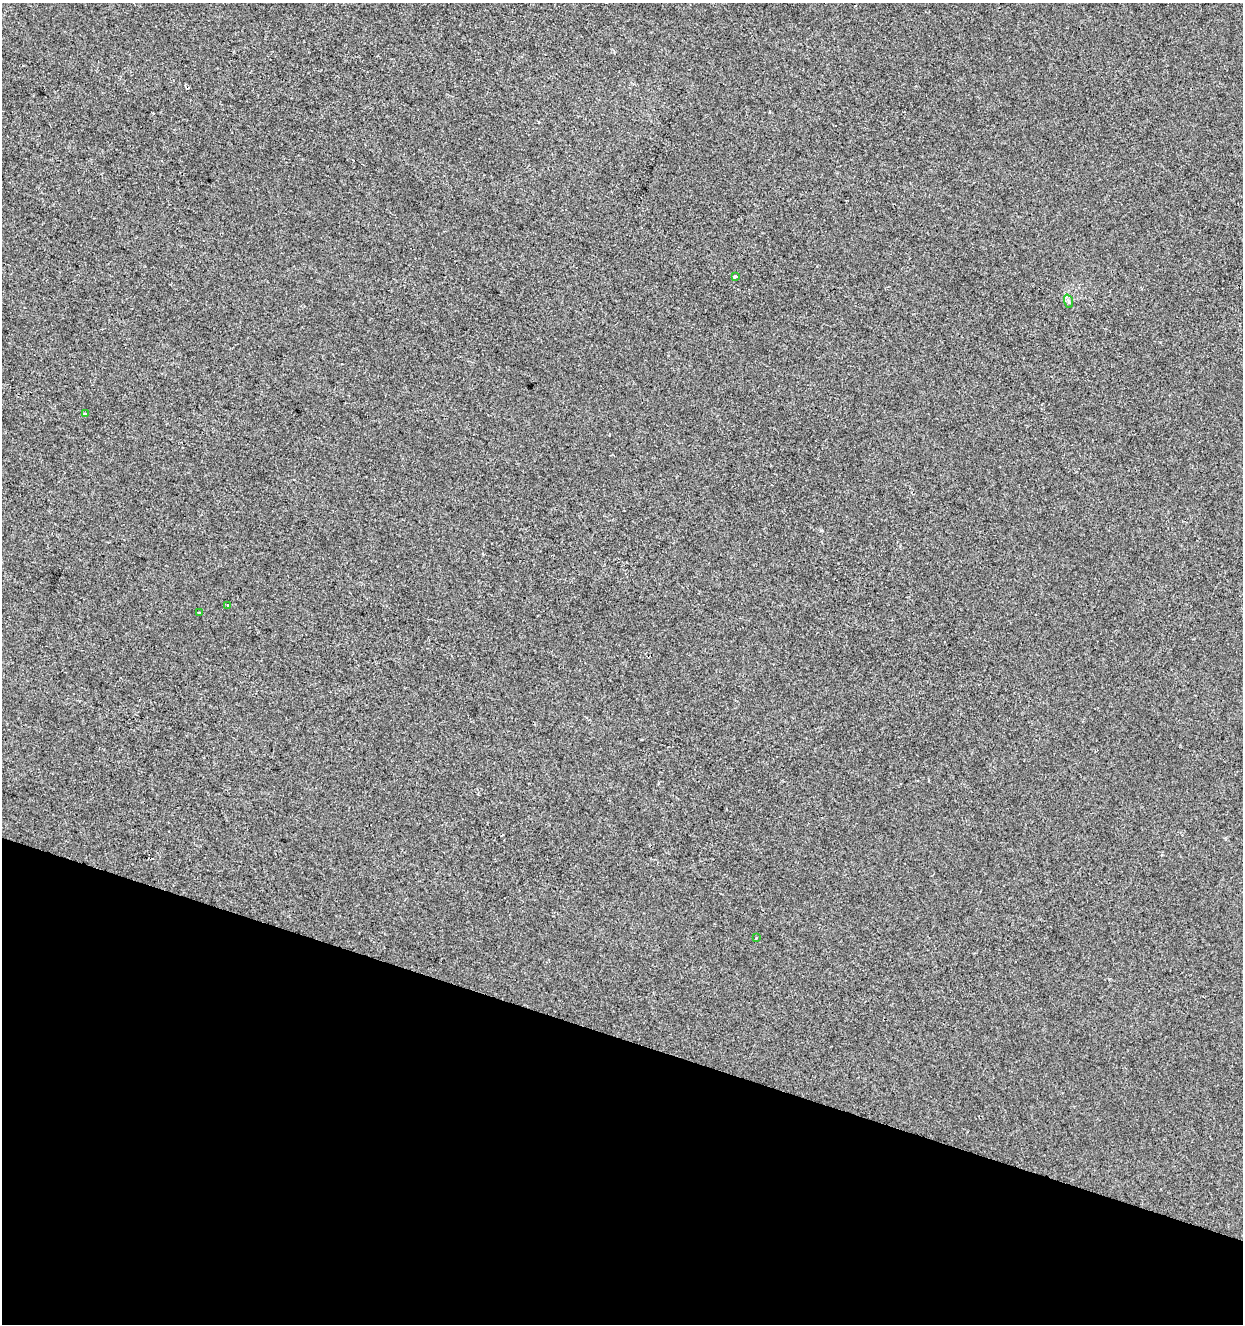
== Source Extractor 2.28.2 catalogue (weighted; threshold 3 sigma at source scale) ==
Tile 15 of 4 x 4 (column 3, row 4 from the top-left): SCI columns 2699-3939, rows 8-1329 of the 5459 x 5293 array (HDU 1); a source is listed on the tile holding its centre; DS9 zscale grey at full resolution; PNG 1245 x 1326 px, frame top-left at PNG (2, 3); each listed source drawn as its Kron ellipse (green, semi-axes under 4 px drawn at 4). Shown black and unused: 22% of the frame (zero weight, under 2 of 3 exposures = <1% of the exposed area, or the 3 px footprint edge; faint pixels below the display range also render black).
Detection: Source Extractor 2.28.2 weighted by HDU 2 'WHT'; one run over the whole footprint, this tile lists its part. Background -7.68e-04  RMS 0.0042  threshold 0.0188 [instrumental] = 3 sigma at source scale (4.5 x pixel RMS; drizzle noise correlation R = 1.50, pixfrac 1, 0.0396/0.0396 arcsec/px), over >= 5 px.
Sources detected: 7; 1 cosmic-ray / hot-pixel residue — neither listed nor drawn; the other 6 listed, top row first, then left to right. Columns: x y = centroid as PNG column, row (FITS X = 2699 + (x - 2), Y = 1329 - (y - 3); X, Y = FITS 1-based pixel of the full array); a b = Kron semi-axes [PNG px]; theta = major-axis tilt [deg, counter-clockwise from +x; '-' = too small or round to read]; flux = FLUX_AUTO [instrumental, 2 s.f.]
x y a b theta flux
735 276 3 3 - 1.9
1068 301 7 4 -71 0.87
85 414 4 3 - 0.61
227 606 3 2 - 0.44
199 613 4 3 - 1
756 938 4 2 - 0.33